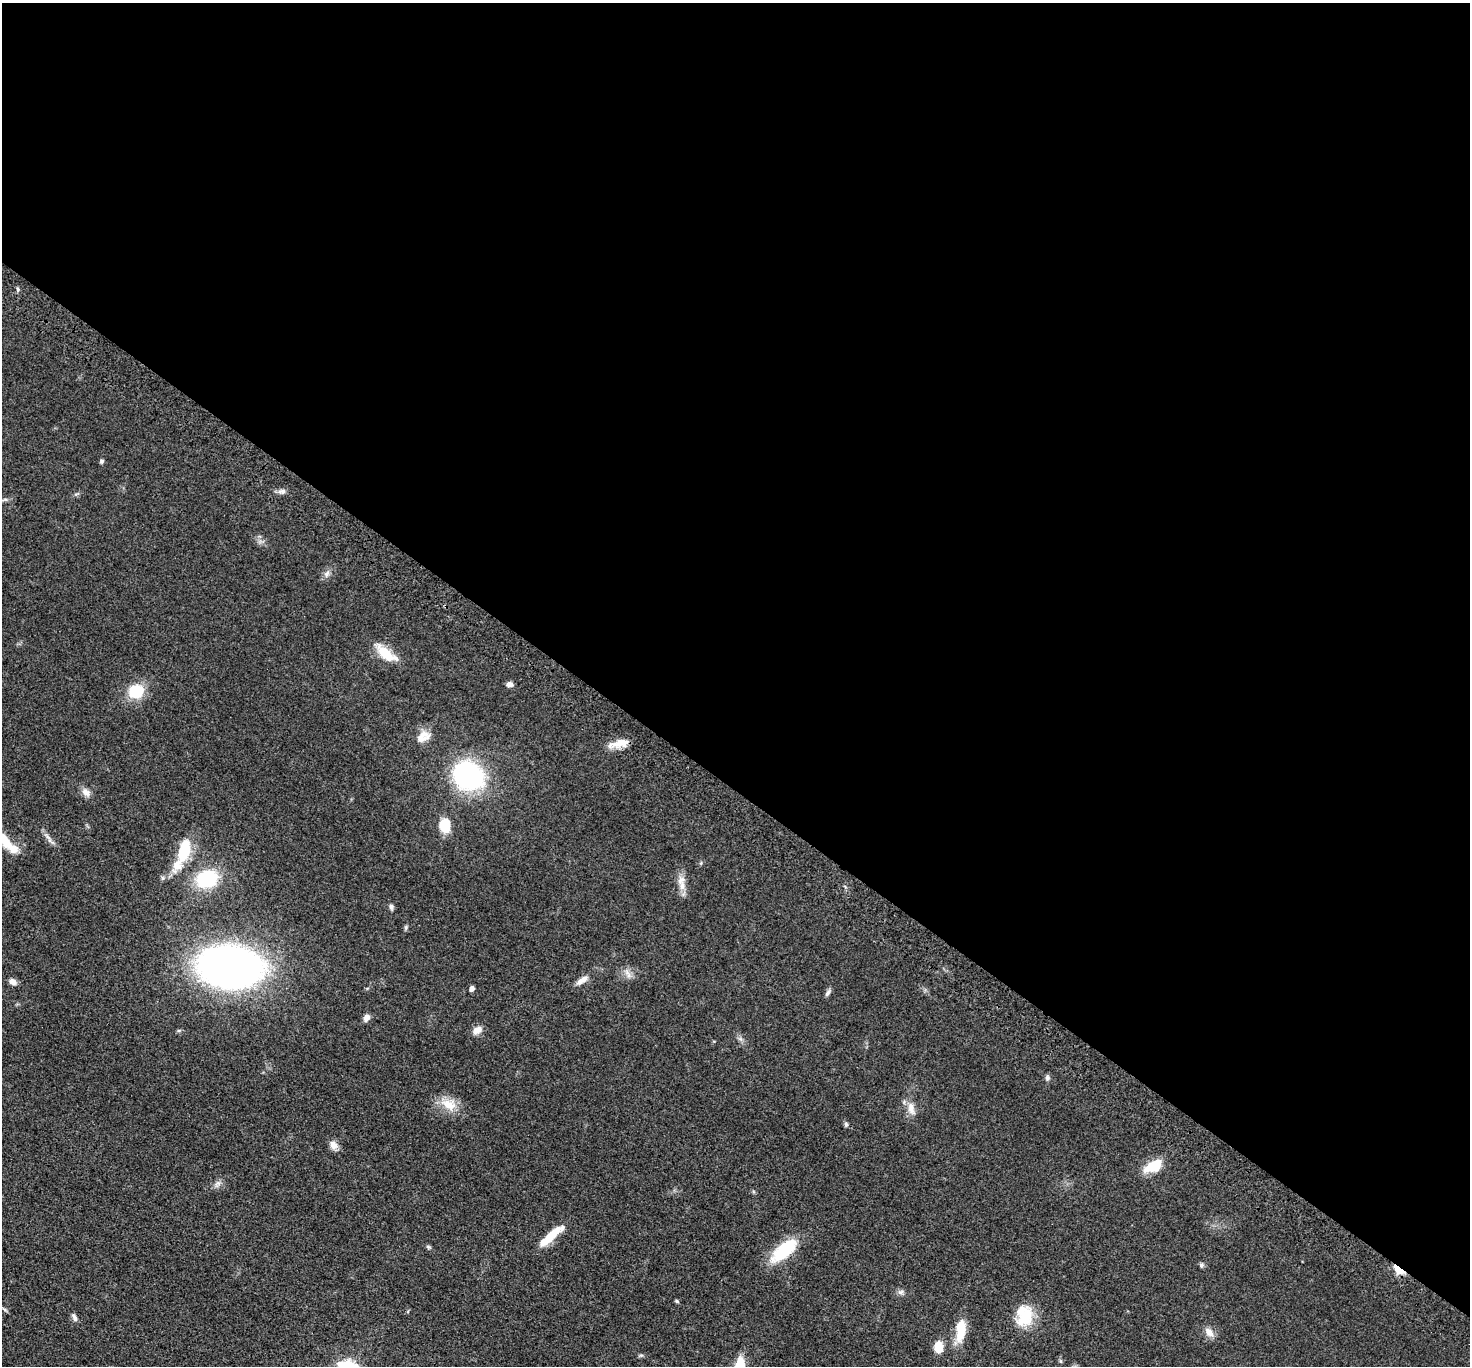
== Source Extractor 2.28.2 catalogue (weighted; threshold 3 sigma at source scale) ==
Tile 3 of 4 x 4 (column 3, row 1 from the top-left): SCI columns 3006-4473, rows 4445-5808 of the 6011 x 6022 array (HDU 1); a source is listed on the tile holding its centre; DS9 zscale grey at full resolution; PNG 1472 x 1368 px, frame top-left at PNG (2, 3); no overlay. Shown black and unused: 58% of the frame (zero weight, under 3 of 5 exposures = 4% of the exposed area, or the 3 px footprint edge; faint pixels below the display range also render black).
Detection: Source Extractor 2.28.2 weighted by HDU 2 'WHT'; one run over the whole footprint, this tile lists its part. Background 0.0471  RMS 0.0071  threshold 0.0319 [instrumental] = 3 sigma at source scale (4.5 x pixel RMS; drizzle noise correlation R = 1.50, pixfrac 1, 0.05/0.05 arcsec/px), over >= 5 px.
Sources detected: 51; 1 inside a brighter object's white glare — not listed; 4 inside a brighter listed object's ellipse — not listed separately; the other 46 listed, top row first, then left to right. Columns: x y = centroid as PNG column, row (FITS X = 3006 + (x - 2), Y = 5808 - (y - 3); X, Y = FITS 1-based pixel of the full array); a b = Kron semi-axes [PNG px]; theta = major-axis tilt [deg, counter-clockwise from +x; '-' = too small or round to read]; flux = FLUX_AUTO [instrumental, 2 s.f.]
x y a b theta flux
17 289 6 3 -70 0.96
102 461 5 5 - 1.4
5 499 9 4 6 1.4
326 574 10 7 58 2.9
385 653 26 13 -43 14
510 684 7 6 - 2.8
136 691 14 13 - 22
424 734 18 9 -16 6
621 743 23 10 12 8.7
469 776 20 17 -26 150
86 792 12 9 -42 4
445 825 15 12 -90 15
51 841 16 4 -35 2.6
6 842 36 11 -44 18
177 864 40 14 60 17
207 879 23 18 15 39
681 880 14 10 66 5.6
391 907 7 5 -70 1.9
406 927 7 5 75 1.2
230 967 36 24 -5 520
628 973 15 6 -62 3.3
582 980 17 7 34 5
13 982 9 7 -34 3.5
472 989 5 4 - 3.4
828 993 11 5 57 1.9
367 1017 8 6 59 3.7
477 1030 13 9 35 4.6
1047 1078 7 6 - 1.6
449 1104 23 15 -23 13
911 1108 20 9 -76 6.4
846 1124 6 5 - 1.2
333 1145 11 9 -66 4.9
1153 1166 21 11 27 17
217 1184 12 6 63 2.7
552 1234 28 9 41 16
428 1247 7 5 -21 1.1
784 1250 32 14 42 34
1201 1265 7 6 - 1.4
1399 1270 8 4 -36 32
901 1292 9 6 2 2
677 1301 6 4 -28 0.92
1024 1316 28 20 84 22
74 1317 11 5 -67 2.3
961 1330 29 11 83 17
1209 1332 16 9 -51 5
938 1347 11 8 -89 12
Overlapping masked pixels (flux is a lower limit): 1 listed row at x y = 1399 1270
Isophote crosses this tile's border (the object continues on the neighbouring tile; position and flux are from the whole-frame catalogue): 1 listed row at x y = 6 842
Unlisted compact peaks at least as high as the median listed source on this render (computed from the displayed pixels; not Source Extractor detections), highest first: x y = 283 491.